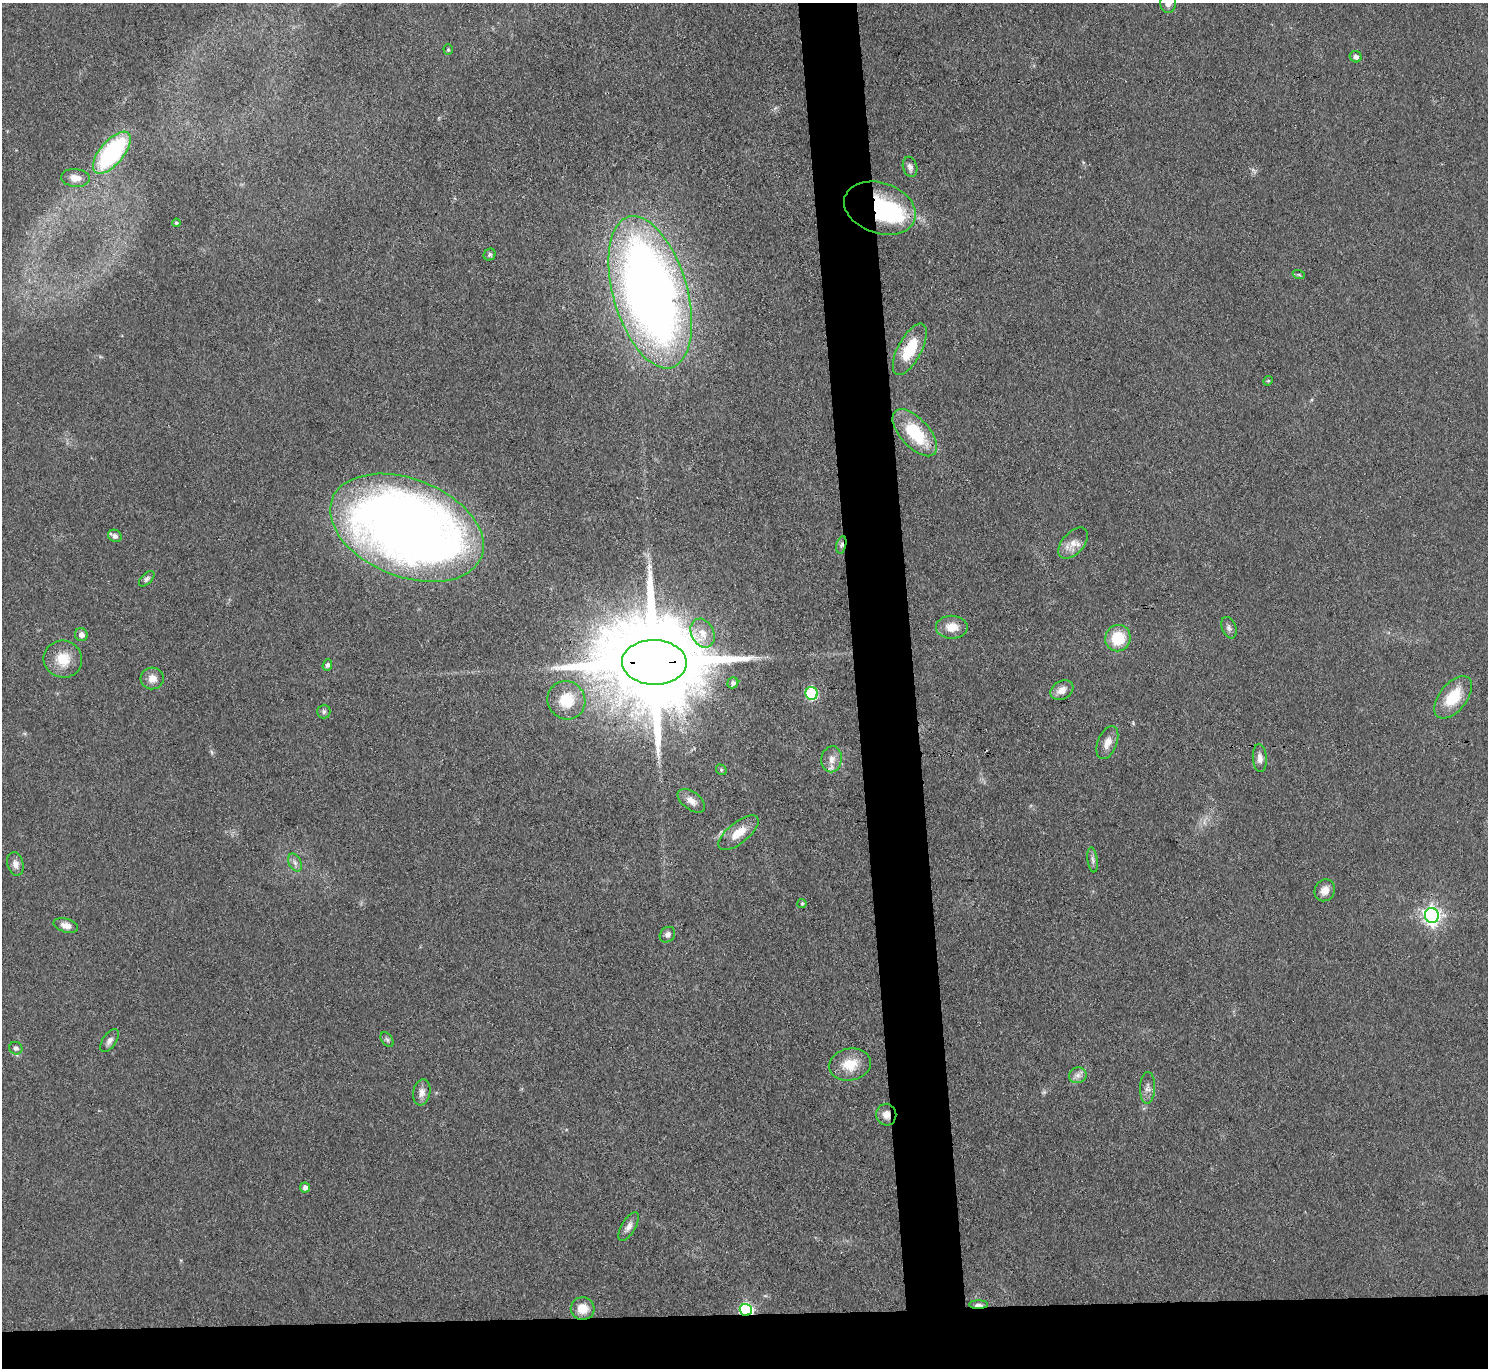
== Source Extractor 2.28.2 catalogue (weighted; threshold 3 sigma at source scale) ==
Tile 8 of 3 x 3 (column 2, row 3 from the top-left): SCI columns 1487-2972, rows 124-1489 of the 4458 x 4433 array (HDU 1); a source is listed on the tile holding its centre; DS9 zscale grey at full resolution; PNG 1490 x 1370 px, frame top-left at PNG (2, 3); each listed source drawn as its Kron ellipse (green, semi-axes under 4 px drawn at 4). Shown black and unused: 8% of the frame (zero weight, under 3 of 4 exposures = <1% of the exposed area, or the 3 px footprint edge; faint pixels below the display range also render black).
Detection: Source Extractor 2.28.2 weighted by HDU 2 'WHT'; one run over the whole footprint, this tile lists its part. Background 0.0958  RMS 0.0066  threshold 0.0298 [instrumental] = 3 sigma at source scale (4.5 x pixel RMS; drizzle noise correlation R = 1.50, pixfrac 1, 0.05/0.05 arcsec/px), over >= 5 px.
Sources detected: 63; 1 inside a brighter object's white glare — neither listed nor drawn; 1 inside a brighter listed object's ellipse — not listed separately; the other 61 listed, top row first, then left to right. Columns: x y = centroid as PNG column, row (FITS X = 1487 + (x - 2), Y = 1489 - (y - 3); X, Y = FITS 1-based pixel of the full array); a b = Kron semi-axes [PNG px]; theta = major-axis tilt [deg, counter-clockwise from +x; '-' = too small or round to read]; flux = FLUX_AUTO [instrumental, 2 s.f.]
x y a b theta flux
1168 3 10 8 87 4.8
448 50 5 4 - 0.97
1356 57 6 5 - 2.9
112 153 25 12 50 87
910 167 10 7 -73 2.8
75 178 14 9 -5 5.6
880 208 37 25 -18 77
176 223 4 3 - 0.79
490 255 6 5 - 1.6
1299 275 6 4 -19 0.94
650 292 78 37 -74 720
910 349 28 12 62 24
1268 381 5 4 - 0.75
915 433 29 14 -48 36
407 528 80 49 -21 770
115 536 7 6 - 2.4
1073 543 18 10 48 7.3
841 545 9 5 76 1.9
147 579 9 5 44 1.8
952 627 16 11 -1 9.6
1229 628 11 7 -67 2.5
702 633 15 11 -64 8.7
81 635 7 6 - 3
1118 638 13 12 - 24
63 659 19 18 - 15
654 662 32 22 -2 19000
327 665 6 5 - 1.7
152 678 11 11 - 5.8
733 683 6 5 - 1.5
1062 690 12 9 30 5.6
812 693 6 6 - 59
1453 697 25 13 51 22
566 700 19 18 - 20
324 712 7 6 - 1.7
1107 743 17 9 69 6.3
1260 758 14 7 -86 4
832 759 13 10 81 6
721 770 6 5 - 0.96
691 801 16 9 -37 5.5
739 833 24 10 39 12
1093 860 13 5 -82 2.3
295 863 9 6 -63 2.7
15 864 12 8 -75 4
1325 890 11 10 - 5.5
802 903 4 4 - 1.5
1432 916 7 7 - 270
66 925 12 6 -16 5.1
667 935 8 7 - 2.9
387 1040 8 5 -54 1.5
109 1041 13 6 56 3.1
16 1048 6 6 - 2.1
850 1065 21 16 10 15
1078 1075 9 8 - 3.6
1147 1088 16 7 88 3.9
422 1092 13 8 79 4.3
886 1115 11 10 - 5.3
305 1187 5 5 - 3.2
629 1227 16 7 59 4
978 1305 9 3 -1 3.4
583 1308 12 11 - 9.9
746 1310 6 6 - 120
Overlapping masked pixels (flux is a lower limit): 6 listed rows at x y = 880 208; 841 545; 654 662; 886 1115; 978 1305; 746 1310
Isophote crosses this tile's border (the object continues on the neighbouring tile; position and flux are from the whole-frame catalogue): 1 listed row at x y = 1168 3